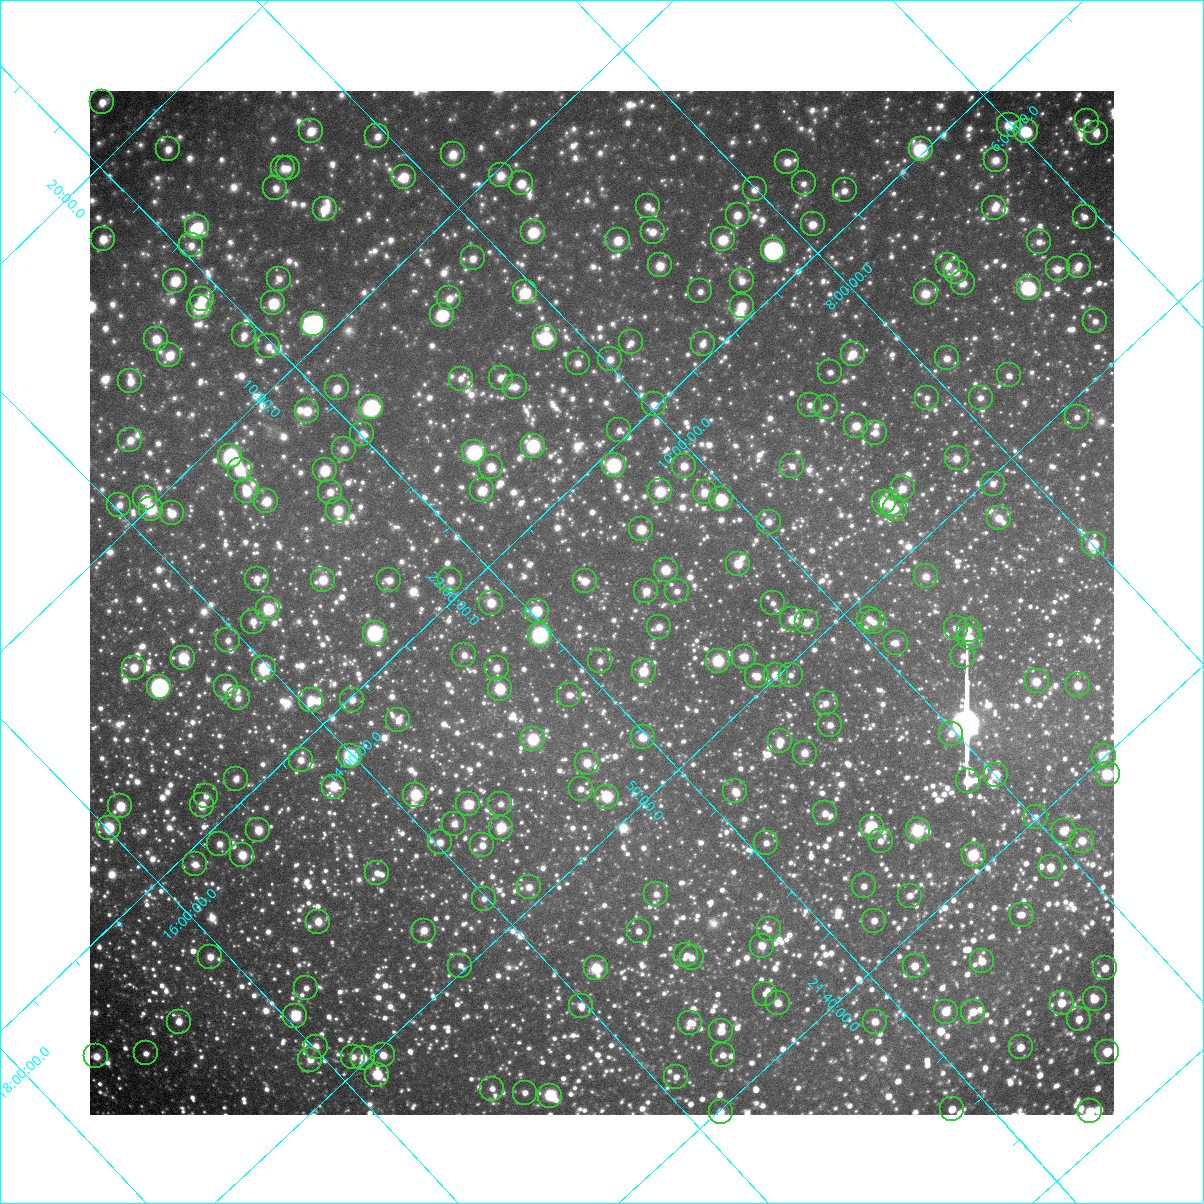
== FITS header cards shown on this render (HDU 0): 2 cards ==
NAXIS1  =                 1024 / Required FITS header
NAXIS2  =                 1024 / Required FITS header

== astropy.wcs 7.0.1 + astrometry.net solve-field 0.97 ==
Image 1024 x 1024 px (HDU 0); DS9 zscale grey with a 90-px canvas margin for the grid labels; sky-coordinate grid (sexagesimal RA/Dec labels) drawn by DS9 from the SOLVED WCS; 268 Tycho-2 reference stars matched to detected sources circled (green)
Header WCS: RA---TAN-SIP/DEC--TAN-SIP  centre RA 21:56:15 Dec +11:29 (329.06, +11.49 deg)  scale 31.7 arcsec/px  FOV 540.5' x 540.2'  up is +133 deg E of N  parity flipped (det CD > 0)
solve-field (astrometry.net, Tycho-2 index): VERIFIED the header's WCS against the Tycho-2 star catalogue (verified at 8 index scales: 10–299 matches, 0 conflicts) and refined it, rather than solving blind
Solved WCS: RA---TAN-SIP/DEC--TAN-SIP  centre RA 21:56:15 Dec +11:29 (329.06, +11.49 deg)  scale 31.7 arcsec/px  FOV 540.7' x 540.5'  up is +133 deg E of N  parity flipped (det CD > 0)
The solver's refit moves the header's centre by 2.2 arcsec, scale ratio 1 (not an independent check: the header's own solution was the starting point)
Tycho-2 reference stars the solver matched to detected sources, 268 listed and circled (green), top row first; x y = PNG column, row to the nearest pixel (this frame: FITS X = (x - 90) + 1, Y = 1024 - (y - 91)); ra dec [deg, ICRS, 3 dp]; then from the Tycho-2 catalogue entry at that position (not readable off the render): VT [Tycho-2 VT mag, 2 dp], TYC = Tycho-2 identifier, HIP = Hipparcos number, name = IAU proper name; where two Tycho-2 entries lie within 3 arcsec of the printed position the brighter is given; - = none
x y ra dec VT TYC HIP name
102 102 335.391 +11.588 8.50 1146-995-1 110390 -
1087 121 329.203 +5.500 8.86 553-51-1 - -
1009 125 329.652 +6.014 7.98 557-807-1 108485 -
311 131 333.906 +10.457 8.09 1141-1048-1 109909 -
1026 131 329.506 +5.940 7.21 557-1531-1 108439 -
1096 133 329.071 +5.512 8.54 553-145-1 108284 -
377 136 333.458 +10.073 9.10 1141-365-1 - -
168 149 334.681 +11.465 8.76 1145-140-1 - -
921 149 330.033 +6.717 5.97 564-1847-1 108612 -
453 154 332.876 +9.706 8.54 1140-206-1 - -
996 160 329.508 +6.308 9.43 557-504-1 - -
787 162 330.767 +7.637 8.72 1135-277-1 108850 -
283 168 333.840 +10.859 9.32 1141-428-1 - -
288 168 333.811 +10.831 9.39 1141-602-1 - -
501 175 332.445 +9.536 9.29 1140-742-1 - -
404 177 333.038 +10.155 8.13 1140-1217-1 109604 -
521 183 332.267 +9.451 7.94 1140-1451-1 109341 -
804 183 330.528 +7.664 9.38 1135-459-1 - -
275 188 333.765 +11.029 9.08 1141-340-1 109863 -
755 189 330.791 +8.011 8.89 1135-1076-1 - -
845 190 330.234 +7.448 8.80 564-3-1 108678 -
648 206 331.343 +8.790 9.38 1136-467-1 - -
994 208 329.207 +6.605 9.56 557-1016-1 - -
325 209 333.321 +10.848 8.26 1141-522-1 109703 -
738 215 330.732 +8.274 8.88 1135-445-1 - -
1085 217 328.604 +6.084 8.94 557-543-1 108130 -
813 224 330.212 +7.852 7.99 1135-489-1 108663 -
197 227 334.003 +11.760 7.28 1145-1024-1 109942 -
533 232 331.881 +9.671 7.03 1140-1408-1 109218 -
653 232 331.146 +8.913 8.66 1135-34-1 108973 -
103 239 334.516 +12.424 8.66 1145-650-1 - -
723 239 330.663 +8.515 7.87 1135-27-1 - -
618 240 331.304 +9.184 8.54 1136-39-1 109025 -
1039 242 328.721 +6.521 9.32 557-1015-1 - -
191 245 333.924 +11.911 9.04 1145-1049-1 - -
773 250 330.288 +8.257 5.80 1135-877-1 108699 -
473 258 332.086 +10.216 9.18 1140-204-1 - -
660 265 330.885 +9.071 8.43 1135-274-1 - -
948 265 329.124 +7.242 8.54 557-409-1 - -
1079 266 328.330 +6.415 9.07 557-1154-1 108038 -
1058 269 328.434 +6.570 8.82 557-1163-1 - -
956 272 329.030 +7.228 9.31 557-67-1 - -
279 279 333.161 +11.562 9.38 1144-825-1 - -
175 281 333.798 +12.228 7.96 1145-847-1 - -
742 281 330.279 +8.644 8.92 1135-1052-1 108696 -
963 283 328.917 +7.254 8.76 557-367-1 108239 -
1029 288 328.491 +6.865 6.23 557-1205-1 108090 -
700 291 330.470 +8.972 9.38 1135-132-1 - -
525 292 331.544 +10.093 7.14 1140-1050-1 109117 -
926 293 329.078 +7.554 9.29 1122-360-1 108286 -
449 298 331.975 +10.609 9.05 1140-937-1 - -
202 299 333.513 +12.172 8.20 1145-1194-1 109772 -
273 303 333.040 +11.748 8.17 1144-635-1 - -
742 306 330.122 +8.796 9.16 1135-402-1 - -
199 307 333.479 +12.244 8.42 1145-848-1 - -
442 315 331.914 +10.754 7.19 1140-823-1 109226 -
1095 321 327.871 +6.641 9.18 556-883-1 - -
313 324 332.656 +11.625 5.96 1144-1415-1 109471 -
244 335 333.019 +12.130 8.99 1144-943-1 109597 -
545 338 331.130 +10.240 7.03 1139-952-1 108963 -
156 339 333.547 +12.705 8.58 1145-992-1 - -
631 342 330.567 +9.725 9.52 1139-1438-1 - -
703 344 330.115 +9.279 9.43 1135-394-1 108633 -
268 346 332.793 +12.046 9.31 1144-1329-1 - -
853 354 329.133 +8.378 8.87 1122-558-1 - -
169 355 333.355 +12.721 8.42 1145-406-1 109716 -
947 358 328.531 +7.808 9.04 1122-270-1 - -
610 359 330.587 +9.959 9.34 1139-435-1 - -
578 363 330.766 +10.187 9.55 1139-1528-1 - -
830 372 329.152 +8.634 9.23 1122-8-1 - -
1009 375 328.045 +7.516 9.13 1122-920-1 - -
501 378 331.142 +10.766 8.79 1139-896-1 - -
461 379 331.389 +11.026 9.31 1140-103-1 - -
130 381 333.432 +13.127 9.03 1149-1325-1 - -
515 387 330.999 +10.730 9.56 1139-151-1 108929 -
337 388 332.098 +11.870 8.47 1144-1408-1 - -
927 398 328.398 +8.171 9.43 1122-1012-1 - -
981 398 328.074 +7.831 9.56 1122-1192-1 - -
654 404 330.025 +9.954 9.04 1139-1487-1 - -
810 405 329.066 +8.963 9.42 1122-123-1 - -
371 407 331.761 +11.768 7.04 1144-731-1 109181 -
826 407 328.959 +8.872 9.29 1122-271-1 - -
307 411 332.137 +12.195 8.78 1144-976-1 - -
1077 417 327.364 +7.334 9.25 556-154-1 - -
856 426 328.648 +8.792 8.92 1122-517-1 108143 -
619 430 330.078 +10.329 9.56 1139-1336-1 - -
875 433 328.487 +8.711 8.75 1122-1459-1 - -
362 434 331.643 +11.988 8.97 1144-1048-1 - -
130 440 333.056 +13.489 8.73 1148-1244-1 - -
533 446 330.506 +10.974 6.35 1139-756-1 108766 -
344 449 331.658 +12.197 9.12 1144-950-1 109154 -
474 452 330.829 +11.387 5.81 1143-506-1 108875 -
230 456 332.326 +12.959 8.25 1144-1158-1 - -
957 458 327.826 +8.347 8.61 1122-1390-1 107868 -
614 465 329.882 +10.576 7.18 1139-929-1 108566 -
684 466 329.441 +10.133 8.13 1139-161-1 108413 -
792 466 328.779 +9.443 9.34 1126-1346-1 108187 -
491 467 330.628 +11.371 8.12 1143-1366-1 108806 -
240 470 332.174 +12.981 8.45 1144-288-1 - -
325 470 331.641 +12.445 7.25 1144-338-1 109147 -
993 484 327.438 +8.266 9.32 1121-1422-1 107754 -
903 488 327.959 +8.873 8.94 1122-1065-1 - -
482 490 330.530 +11.568 7.84 1143-1548-1 - -
247 491 331.992 +13.069 7.82 1144-1020-1 109251 -
660 491 329.424 +10.440 7.34 1139-966-1 108408 -
330 492 331.467 +12.547 8.73 1144-462-1 109086 -
705 492 329.145 +10.162 8.78 1126-1571-1 - -
145 498 332.582 +13.749 8.19 1148-1205-1 109440 -
721 499 328.996 +10.097 7.17 1126-448-1 108263 -
266 501 331.806 +13.002 8.73 1144-920-1 - -
884 502 327.986 +9.079 7.84 1122-901-1 107925 -
891 504 327.927 +9.042 8.41 1122-759-1 107902 -
119 505 332.705 +13.952 8.86 1148-723-1 109486 -
151 509 332.483 +13.780 8.68 1148-1491-1 - -
895 509 327.871 +9.050 8.72 1122-865-1 - -
338 510 331.300 +12.605 7.53 1144-1268-1 109024 -
172 513 332.315 +13.671 8.69 1148-724-1 109355 -
999 518 327.183 +8.435 8.74 1121-640-1 - -
769 522 328.561 +9.930 8.85 1126-511-1 - -
641 529 329.293 +10.790 8.23 1126-1585-1 - -
1094 544 326.442 +7.988 7.33 1121-1547-1 107447 -
738 564 328.476 +10.380 8.40 1126-843-1 - -
666 570 328.881 +10.880 7.83 1126-16-1 108228 -
926 576 327.245 +9.253 9.14 1121-1093-1 107698 -
257 579 331.362 +13.538 8.89 1148-1117-1 - -
323 580 330.942 +13.125 8.57 1147-326-1 108919 -
389 580 330.524 +12.705 8.67 1143-619-1 108775 -
450 580 330.147 +12.316 8.98 1143-1525-1 - -
585 581 329.306 +11.466 8.99 1130-1729-1 108367 -
646 591 328.861 +11.133 8.42 1126-988-1 - -
677 591 328.673 +10.938 9.06 1126-1161-1 - -
491 603 329.744 +12.194 8.32 1143-700-1 - -
773 603 328.005 +10.395 9.43 1126-572-1 - -
268 609 331.094 +13.648 7.77 1147-574-1 108949 -
537 611 329.406 +11.947 7.51 1143-1360-1 108396 -
792 619 327.781 +10.368 7.93 1126-1094-1 107858 -
869 619 327.316 +9.872 9.35 1125-1511-1 - -
253 622 331.107 +13.824 8.76 1147-1591-1 - -
807 622 327.674 +10.292 9.35 1126-794-1 - -
874 622 327.266 +9.862 9.08 1125-1549-1 - -
659 627 328.549 +11.266 9.03 1130-1398-1 - -
956 628 326.727 +9.372 9.80 1121-99-1 - -
969 630 326.639 +9.299 9.28 1121-541-1 - -
375 633 330.272 +13.120 5.64 1143-1614-1 108693 -
540 635 329.235 +12.076 5.54 1130-1972-1 108339 -
970 638 326.581 +9.342 7.67 1121-767-1 107495 -
228 640 331.141 +14.097 9.04 1147-1503-1 - -
896 643 326.999 +9.846 8.81 1125-2072-1 - -
464 655 329.570 +12.682 9.19 1143-89-1 - -
963 656 326.500 +9.491 9.74 1125-603-1 - -
744 657 327.828 +10.902 8.34 1126-443-1 - -
183 658 331.308 +14.486 7.59 1148-1375-1 109030 -
600 661 328.688 +11.853 9.33 1130-910-1 - -
718 661 327.966 +11.091 6.68 1126-413-1 107919 -
134 668 331.553 +14.858 8.30 1148-1295-1 - -
264 668 330.733 +14.039 7.68 1147-981-1 108843 -
497 668 329.286 +12.554 9.19 1130-1806-1 - -
644 671 328.354 +11.634 7.92 1130-768-1 108051 -
776 675 327.521 +10.807 7.88 1126-200-1 107780 -
791 675 327.425 +10.712 9.54 1125-171-1 - -
757 676 327.624 +10.935 8.71 1126-185-1 107811 -
1037 681 325.893 +9.172 7.87 1121-1053-1 - -
1078 685 325.619 +8.931 8.31 1121-1005-1 107169 -
159 687 331.264 +14.816 6.60 1147-277-1 109009 -
226 687 330.845 +14.395 8.69 1147-497-1 - -
500 689 329.127 +12.659 7.86 1130-1661-1 108307 -
569 695 328.656 +12.253 9.21 1130-1130-1 - -
238 698 330.698 +14.386 9.18 1147-1635-1 - -
311 700 330.232 +13.931 8.46 1147-1554-1 - -
352 700 329.973 +13.668 8.97 1147-186-1 - -
826 703 327.027 +10.656 8.98 1125-883-1 - -
398 720 329.554 +13.494 8.59 1147-676-1 - -
830 725 326.860 +10.760 8.69 1125-1069-1 - -
951 734 326.068 +10.034 8.81 1125-2001-1 - -
643 737 327.928 +12.036 7.63 1130-1171-1 107903 -
533 739 328.592 +12.751 6.61 1130-233-1 108127 -
780 741 327.059 +11.178 8.21 1125-214-1 107647 -
805 753 326.832 +11.089 8.59 1125-836-1 - -
350 756 329.614 +14.022 6.68 1147-1405-1 108471 -
1104 756 325.008 +9.185 6.99 1120-161-1 106981 -
301 760 329.900 +14.360 9.08 1147-687-1 108572 -
587 763 328.105 +12.547 8.29 1130-1367-1 - -
1108 774 324.861 +9.270 9.03 1120-327-1 - -
996 775 325.532 +9.992 8.47 1125-1426-1 - -
236 779 330.182 +14.889 8.82 1147-731-1 - -
968 781 325.654 +10.208 7.59 1125-1349-1 107184 -
334 787 329.516 +14.309 8.42 1147-1384-1 - -
581 789 327.971 +12.747 8.74 1130-61-1 - -
735 791 327.003 +11.766 8.91 1129-1655-1 107628 -
415 795 328.956 +13.839 7.86 1134-801-1 108249 -
206 796 330.257 +15.181 9.05 1680-1954-1 108686 -
607 797 327.758 +12.626 8.82 1130-653-1 107848 -
468 804 328.565 +13.557 8.64 1134-1052-1 - -
500 804 328.367 +13.351 9.42 1134-1772-1 - -
202 805 330.226 +15.260 8.22 1680-1567-1 108671 -
120 806 330.729 +15.782 7.30 1680-33-1 108842 -
825 813 326.312 +11.321 9.58 1129-445-1 - -
1036 817 325.015 +9.987 8.96 1124-904-1 - -
454 824 328.523 +13.767 9.10 1134-1030-1 - -
872 827 325.943 +11.101 7.31 1125-772-1 107280 -
109 828 330.660 +15.986 6.68 1680-609-1 108814 -
501 828 328.208 +13.489 7.47 1134-1169-1 108002 -
258 830 329.704 +15.054 8.07 1679-2075-1 108498 -
918 830 325.637 +10.824 6.03 1125-925-1 107173 -
1064 831 324.754 +9.888 7.96 1124-1088-1 106895 -
881 841 325.793 +11.127 9.33 1125-1382-1 - -
1082 841 324.581 +9.826 8.42 1124-1552-1 - -
440 842 328.489 +13.969 9.00 1134-534-1 - -
766 843 326.475 +11.877 8.86 1129-1994-1 107461 -
219 844 329.857 +15.384 8.81 1679-1903-1 - -
482 845 328.207 +13.716 8.54 1134-1734-1 108001 -
242 855 329.639 +15.307 7.91 1679-1928-1 108483 -
974 855 325.139 +10.612 7.03 1124-401-1 107028 -
195 864 329.875 +15.662 8.21 1679-1151-1 108563 -
1051 867 324.599 +10.185 8.07 1124-2040-1 106839 -
377 873 328.681 +14.558 9.21 1134-190-1 108153 -
864 886 325.597 +11.505 8.92 1129-433-1 - -
529 887 327.642 +13.668 9.02 1134-1771-1 - -
656 894 326.812 +12.891 9.42 1129-124-1 - -
910 896 325.256 +11.263 9.32 1128-1642-1 107062 -
484 899 327.845 +14.027 9.74 1134-828-1 - -
1022 915 324.458 +10.655 9.09 1124-1349-1 - -
874 921 325.308 +11.643 8.44 1128-960-1 - -
318 922 328.724 +15.226 7.77 1679-1714-1 108166 -
769 929 325.892 +12.377 9.68 1129-1368-1 - -
424 931 328.008 +14.601 8.42 1134-1225-1 107932 -
639 931 326.676 +13.226 8.94 1133-839-1 - -
762 946 325.827 +12.518 7.90 1129-1437-1 107246 -
686 955 326.224 +13.062 9.02 1129-572-1 107375 -
210 957 329.168 +16.124 8.57 1679-681-1 108319 -
692 958 326.177 +13.043 9.32 1129-1881-1 - -
982 961 324.392 +11.187 8.31 1124-939-1 106760 -
460 966 327.548 +14.578 9.62 1134-354-1 - -
915 966 324.765 +11.650 8.32 1128-1656-1 106902 -
596 968 326.693 +13.720 6.70 1133-1901-1 107531 -
1105 968 323.609 +10.435 8.15 1123-636-1 106516 -
306 988 328.360 +15.699 9.41 1679-1493-1 - -
765 994 325.489 +12.781 9.10 1128-713-1 - -
1095 999 323.472 +10.682 8.15 1123-1103-1 106471 -
778 1003 325.349 +12.756 8.46 1128-607-1 107085 -
1062 1003 323.640 +10.919 7.97 1124-733-1 106526 -
581 1006 326.534 +14.043 8.27 1133-1356-1 - -
946 1012 324.277 +11.719 7.25 1128-522-1 106725 -
973 1012 324.113 +11.545 8.65 1128-384-1 - -
295 1016 328.243 +15.932 7.02 1679-1445-1 108012 -
1079 1019 323.432 +10.902 8.70 1123-299-1 106460 -
179 1022 328.934 +16.713 9.06 1679-205-1 - -
875 1022 324.638 +12.238 8.92 1128-1479-1 - -
690 1023 325.756 +13.439 9.38 1133-215-1 - -
721 1031 325.511 +13.289 8.27 1132-1070-1 107131 -
316 1047 327.911 +15.988 9.41 1666-752-1 - -
1021 1047 323.594 +11.448 8.37 1127-998-1 - -
1107 1052 323.049 +10.911 7.21 1123-293-1 106337 -
146 1053 328.931 +17.109 9.10 1683-182-1 108246 -
383 1055 327.434 +15.608 8.35 1666-206-1 107753 -
723 1055 325.341 +13.420 9.35 1132-500-1 - -
96 1056 329.222 +17.440 8.10 1683-338-1 108331 -
353 1057 327.607 +15.810 9.13 1666-434-1 - -
363 1058 327.540 +15.751 8.01 1666-23-1 107790 -
310 1060 327.856 +16.100 9.43 1666-644-1 - -
377 1075 327.340 +15.761 6.94 1666-733-1 107726 -
676 1077 325.482 +13.851 9.47 1132-1278-1 - -
492 1089 326.534 +15.106 9.85 1666-1195-1 - -
525 1093 326.307 +14.920 9.40 1133-234-1 107401 -
550 1096 326.131 +14.772 6.02 1133-1258-1 107350 -
952 1109 323.598 +12.257 8.11 1127-542-1 106513 -
1090 1111 322.758 +11.374 8.22 1127-1262-1 106232 -
721 1112 324.981 +13.768 8.78 1132-426-1 - -